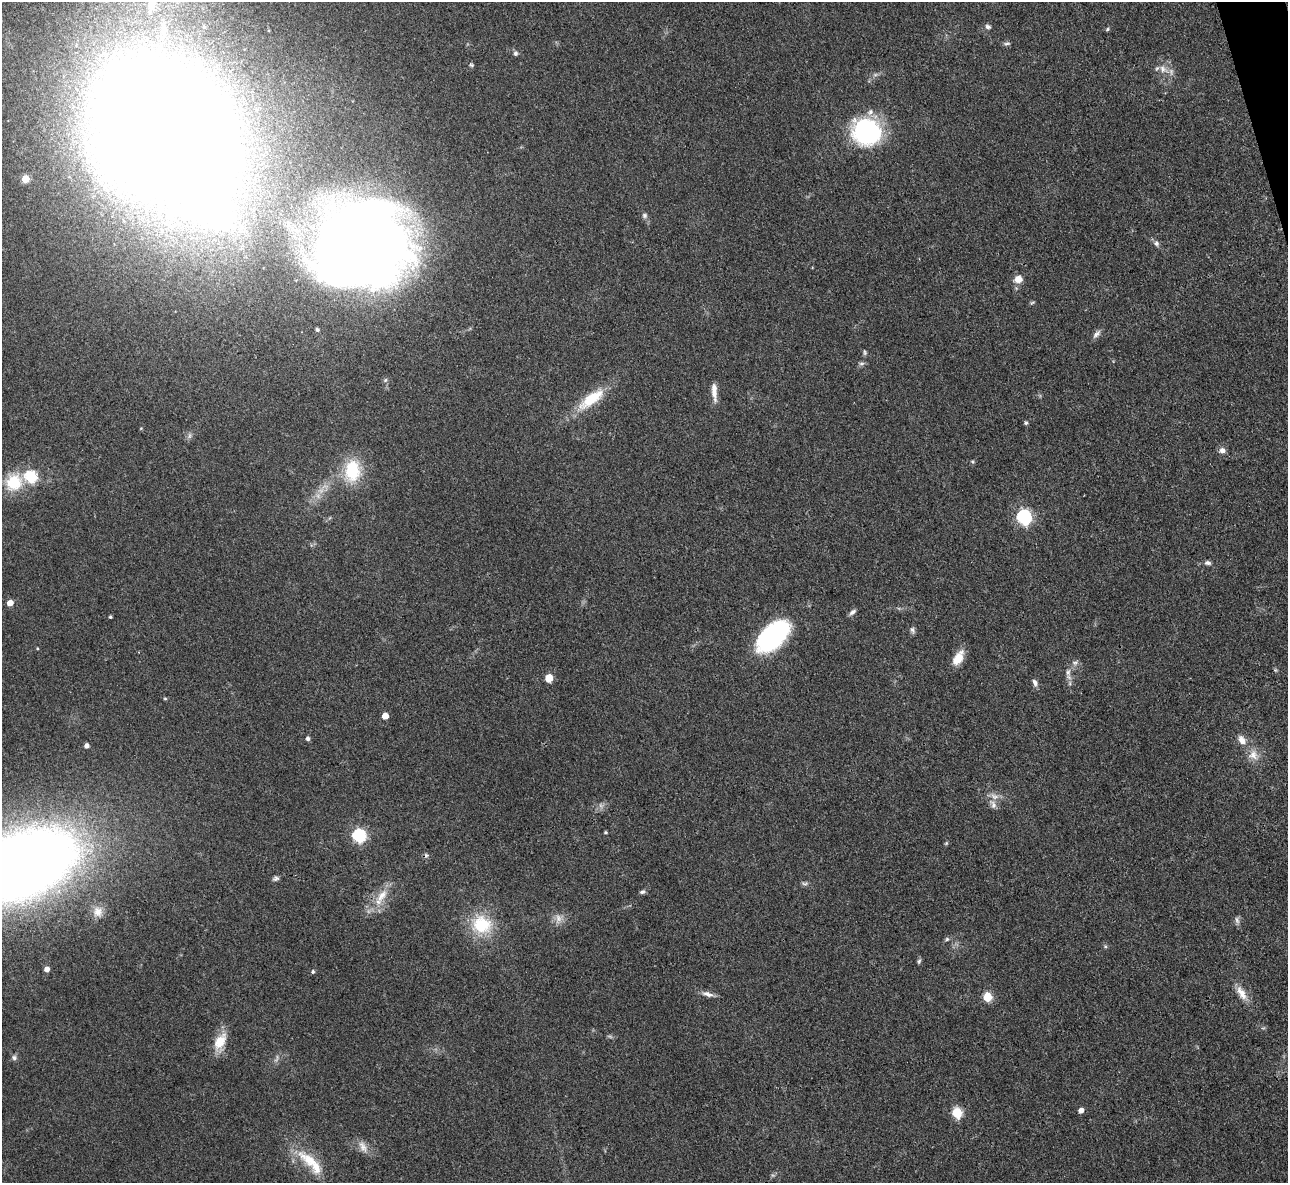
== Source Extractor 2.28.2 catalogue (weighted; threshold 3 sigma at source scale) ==
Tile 10 of 4 x 4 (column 2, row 3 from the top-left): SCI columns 1296-2581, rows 1451-2631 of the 5162 x 5140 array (HDU 1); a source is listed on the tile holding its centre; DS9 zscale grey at full resolution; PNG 1290 x 1185 px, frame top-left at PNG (2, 2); no overlay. Shown black and unused: <1% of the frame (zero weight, under 3 of 4 exposures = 2% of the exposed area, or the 3 px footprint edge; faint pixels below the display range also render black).
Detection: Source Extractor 2.28.2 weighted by HDU 2 'WHT'; one run over the whole footprint, this tile lists its part. Background 0.0792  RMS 0.0058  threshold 0.0262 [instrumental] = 3 sigma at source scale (4.5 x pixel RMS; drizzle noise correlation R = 1.50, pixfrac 1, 0.05/0.05 arcsec/px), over >= 5 px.
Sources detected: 89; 5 too faint to see at this stretch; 3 inside a brighter object's white glare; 1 cosmic-ray / hot-pixel residue — not listed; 3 inside a brighter listed object's ellipse — not listed separately; the other 77 listed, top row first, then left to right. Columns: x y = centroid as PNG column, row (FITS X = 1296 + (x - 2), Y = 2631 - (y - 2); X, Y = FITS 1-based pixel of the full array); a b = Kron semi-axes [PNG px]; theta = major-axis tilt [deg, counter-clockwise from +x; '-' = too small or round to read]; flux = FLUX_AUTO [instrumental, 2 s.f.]
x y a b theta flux
151 4 27 14 76 18
204 27 7 5 -75 1.2
988 27 7 6 - 1.7
163 29 29 10 -89 15
1107 29 6 4 25 0.93
1007 43 9 5 5 1.3
515 53 6 6 - 1.4
471 65 6 5 - 0.88
1163 69 16 9 -33 5.6
166 131 81 64 -59 2700
867 132 30 27 -21 73
25 179 5 5 - 13
645 215 8 7 - 1.7
1156 243 9 7 -55 2.1
360 244 67 61 50 1100
1018 279 10 9 - 5.6
1032 303 7 4 23 0.79
317 330 4 3 - 1
1096 334 13 6 45 2.6
865 352 8 4 -80 1
861 364 7 6 - 1.4
714 392 23 6 -86 5.8
591 399 41 14 37 22
1026 423 5 4 - 1.1
189 436 9 4 89 1.5
1222 450 8 7 - 2.6
973 462 6 4 -32 0.7
352 471 30 21 83 27
31 477 6 6 - 61
14 482 25 21 42 21
1024 517 7 6 - 130
1207 563 9 6 -1 1.8
10 603 5 5 - 6.6
852 612 10 5 34 1.9
110 617 3 3 - 0.83
912 630 10 6 -69 1.7
773 636 35 19 43 100
37 648 4 3 - 0.52
958 658 18 9 59 8.8
1075 663 10 6 20 2
1275 670 5 5 - 0.81
1068 672 12 6 90 3
549 678 5 5 - 15
1035 683 9 6 -68 2.2
165 699 5 3 - 0.67
385 716 5 5 - 7.9
308 738 5 5 - 1.5
1242 740 14 9 -56 5.3
87 746 4 4 - 2.4
1253 755 15 14 - 7.1
993 804 15 8 -64 3.7
605 832 4 4 - 0.79
359 836 6 6 - 94
946 843 6 4 45 0.75
22 865 67 36 23 1500
276 878 7 6 - 1.6
805 884 9 5 3 1.4
642 892 8 5 29 1.4
382 896 24 10 51 11
98 912 14 12 -74 5.8
558 919 16 9 -81 4.4
1237 920 10 5 -74 1.8
482 925 30 26 -23 28
947 939 7 5 28 1.2
1105 946 5 5 - 0.93
919 961 7 5 69 1.1
47 969 4 4 - 3.7
313 971 5 4 - 1.1
1241 993 21 9 -59 6.9
708 994 16 6 -14 3.4
987 997 5 5 - 24
220 1041 24 13 59 12
14 1058 7 7 - 1.7
1081 1110 5 5 - 3.4
957 1113 6 5 - 34
363 1147 19 10 -59 5
310 1160 41 15 -33 19
Isophote crosses this tile's border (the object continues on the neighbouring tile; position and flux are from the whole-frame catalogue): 2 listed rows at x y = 151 4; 22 865